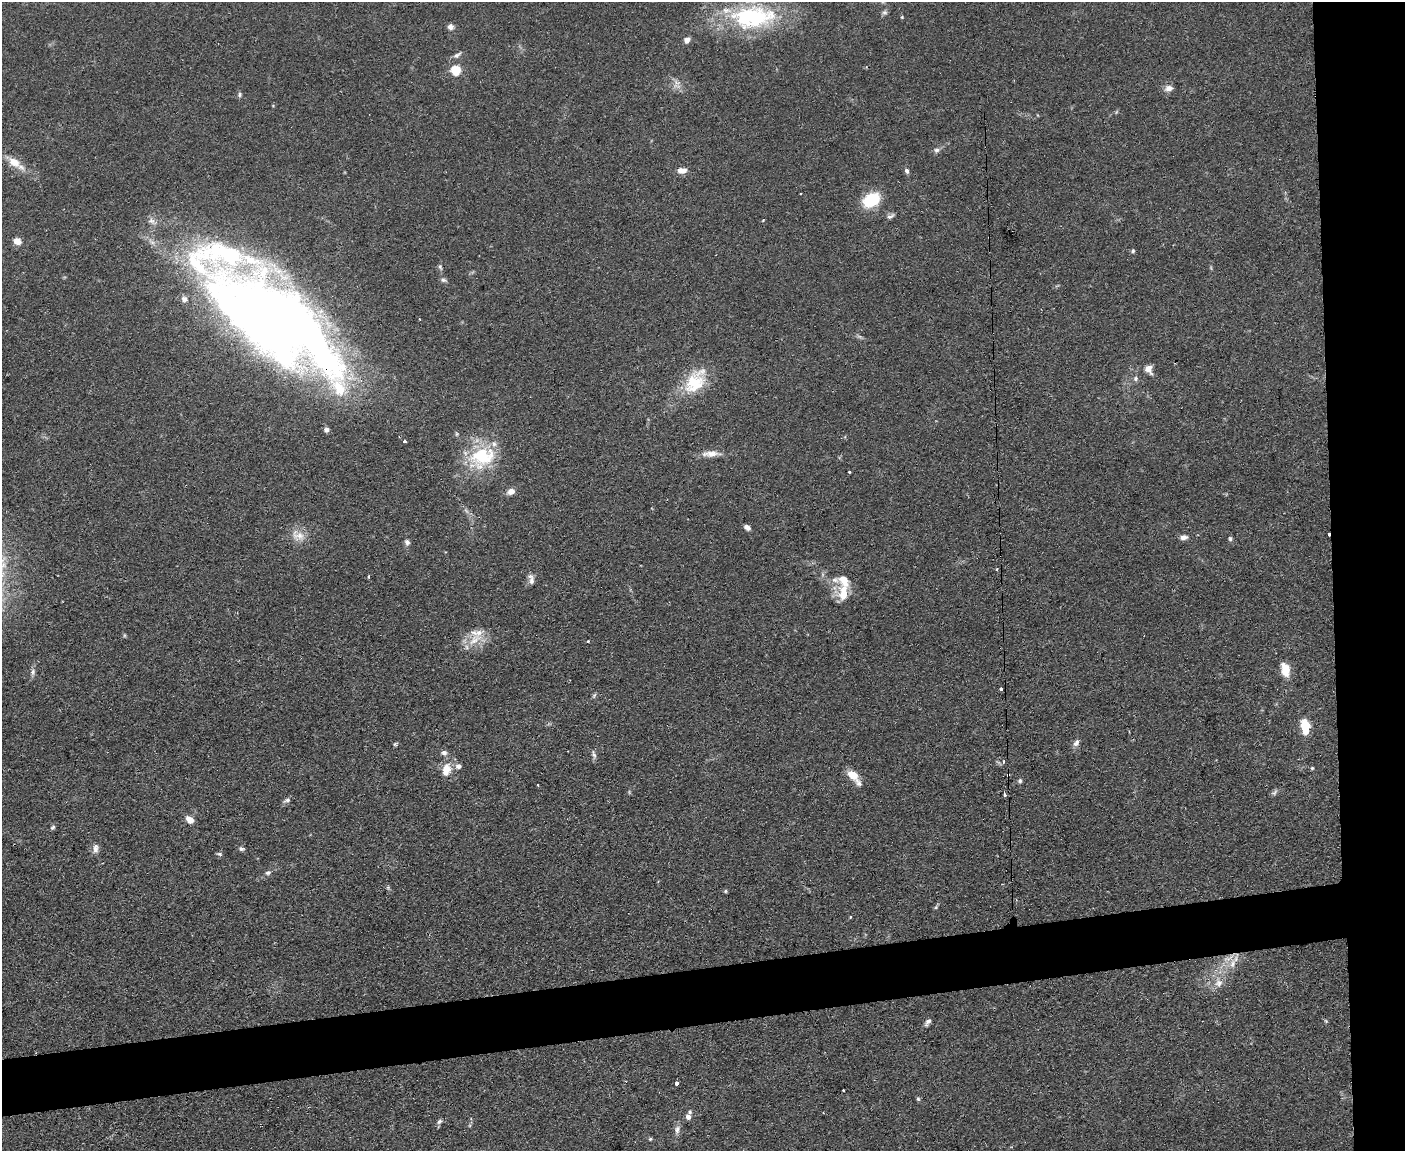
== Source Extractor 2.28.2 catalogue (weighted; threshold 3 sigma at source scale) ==
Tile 6 of 3 x 4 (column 3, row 2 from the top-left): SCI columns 2936-4338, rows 2300-3448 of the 4575 x 4598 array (HDU 1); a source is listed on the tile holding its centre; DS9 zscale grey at full resolution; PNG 1407 x 1153 px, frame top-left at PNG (2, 2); no overlay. Shown black and unused: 10% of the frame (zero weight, under 2 of 3 exposures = <1% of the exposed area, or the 3 px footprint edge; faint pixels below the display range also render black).
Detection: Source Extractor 2.28.2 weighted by HDU 2 'WHT'; one run over the whole footprint, this tile lists its part. Background 0.083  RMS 0.0059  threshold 0.0264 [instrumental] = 3 sigma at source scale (4.5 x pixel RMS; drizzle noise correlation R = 1.50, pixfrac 1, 0.05/0.05 arcsec/px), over >= 5 px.
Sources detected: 95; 3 cosmic-ray / hot-pixel residue — not listed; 8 inside a brighter listed object's ellipse — not listed separately; the other 84 listed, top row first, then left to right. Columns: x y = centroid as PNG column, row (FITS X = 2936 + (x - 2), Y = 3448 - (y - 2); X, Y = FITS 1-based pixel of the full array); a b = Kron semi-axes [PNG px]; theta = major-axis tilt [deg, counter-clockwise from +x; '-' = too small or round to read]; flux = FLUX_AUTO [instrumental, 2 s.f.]
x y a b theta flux
884 12 8 6 0 1.4
753 17 59 29 3 68
902 17 4 4 - 0.61
450 27 7 7 - 2.3
687 40 7 6 - 3.3
457 55 13 6 34 2.1
456 70 5 5 - 37
676 82 11 5 -38 2.4
1169 88 11 8 7 3.2
240 94 7 4 85 1
936 150 7 7 - 1.8
14 162 19 10 -37 8.2
682 170 10 6 5 4.8
907 171 7 5 -61 1.6
800 194 2 2 - 0.61
871 200 14 10 34 28
890 216 11 5 29 1.6
151 221 11 7 -29 2.9
989 237 2 2 - 0.49
17 241 9 8 - 4.2
1133 251 5 4 - 0.85
440 267 8 5 -68 1.1
444 280 8 6 -20 1.4
275 321 124 51 -37 920
860 337 7 4 -19 1.1
1149 369 11 8 -63 4.2
1136 378 6 6 - 1.5
694 383 31 23 46 24
326 430 6 5 - 1.9
457 434 5 5 - 0.83
404 441 4 3 - 0.76
710 454 23 8 4 5.6
483 456 39 26 17 35
849 472 3 2 - 0.67
511 491 8 6 28 4.2
747 527 8 5 -36 2.2
298 535 21 13 -25 7.4
1184 537 8 5 6 3
1230 539 7 5 -75 1.1
407 542 8 6 -73 1.8
997 569 3 3 - 0.72
369 577 3 3 - 0.84
531 579 14 6 -80 2.9
843 593 23 12 86 11
475 640 28 12 44 11
588 641 3 3 - 0.68
1285 669 14 9 -80 10
33 672 10 6 83 2
1001 689 3 3 - 2.3
594 695 7 5 64 0.98
1305 726 14 8 -81 14
1076 743 10 7 52 2.3
395 744 5 5 - 0.81
444 753 8 7 - 2
594 755 13 4 -74 1.7
446 768 15 13 -35 6.7
1312 768 4 4 - 0.66
1008 774 4 3 - 1.9
853 775 14 9 -39 7.7
1020 781 6 5 - 1.1
538 785 4 2 - 0.38
1274 793 10 5 38 1.5
1004 795 4 3 - 2.1
287 800 10 5 21 1.8
190 820 9 6 -40 4.6
53 827 7 4 41 1.1
95 849 13 7 85 3
241 849 8 5 -19 1.3
220 854 7 5 -16 1.1
268 873 7 6 - 1.3
725 891 5 4 - 0.77
936 907 6 4 72 0.81
850 917 5 3 - 0.43
1233 964 17 8 79 5.6
1219 983 12 9 25 4.7
1326 1021 5 4 - 0.68
928 1022 11 5 56 1.9
676 1083 3 3 - 5.4
843 1090 3 2 - 0.58
918 1099 5 5 - 0.9
688 1117 7 6 - 2.4
439 1121 8 5 39 1.5
677 1129 11 7 76 2.6
650 1139 5 5 - 0.72
Overlapping masked pixels (flux is a lower limit): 3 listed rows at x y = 989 237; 275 321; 1008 774